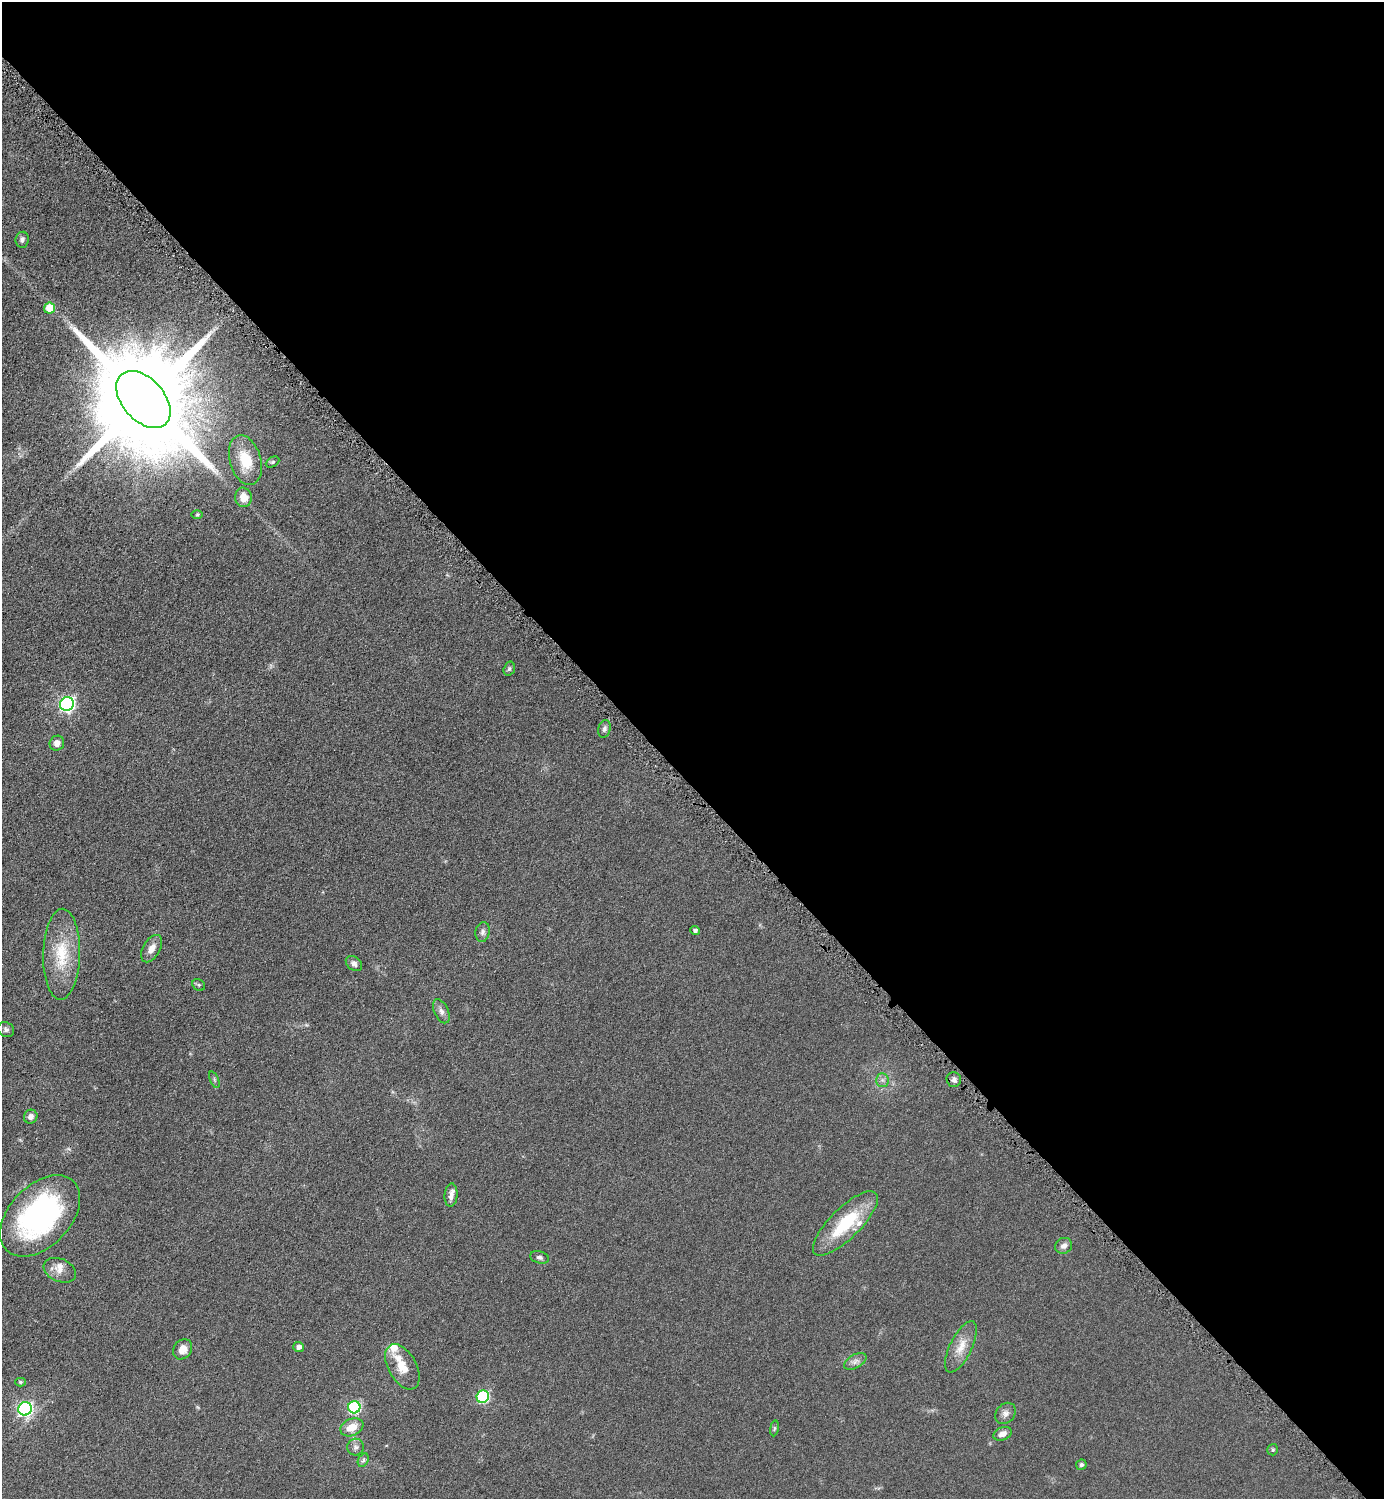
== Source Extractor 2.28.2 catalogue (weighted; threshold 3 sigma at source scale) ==
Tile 8 of 4 x 4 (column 4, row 2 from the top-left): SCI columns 4463-5844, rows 3011-4507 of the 6018 x 6018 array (HDU 1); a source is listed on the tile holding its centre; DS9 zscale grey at full resolution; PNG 1386 x 1501 px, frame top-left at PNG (2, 2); each listed source drawn as its Kron ellipse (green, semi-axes under 4 px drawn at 4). Shown black and unused: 52% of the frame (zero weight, under 4 of 8 exposures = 1% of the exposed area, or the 3 px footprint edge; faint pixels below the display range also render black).
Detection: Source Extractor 2.28.2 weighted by HDU 2 'WHT'; one run over the whole footprint, this tile lists its part. Background 0.0766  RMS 0.0057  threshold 0.0234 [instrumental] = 3 sigma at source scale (4.09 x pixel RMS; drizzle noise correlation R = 1.36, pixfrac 0.8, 0.05/0.05 arcsec/px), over >= 5 px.
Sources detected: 51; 5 inside a brighter listed object's ellipse — not listed separately; the other 46 listed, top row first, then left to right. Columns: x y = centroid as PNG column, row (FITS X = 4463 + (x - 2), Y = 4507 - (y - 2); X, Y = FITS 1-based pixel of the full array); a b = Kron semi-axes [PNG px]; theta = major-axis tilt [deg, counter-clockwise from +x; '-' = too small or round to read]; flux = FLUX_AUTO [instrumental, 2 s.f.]
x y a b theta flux
22 240 8 6 83 1.9
50 308 5 5 - 13
143 400 33 21 -48 18000
245 460 25 15 -74 15
273 462 7 5 27 1
243 497 9 8 - 7.2
197 515 6 4 1 0.66
509 669 7 5 74 1.1
67 704 7 6 - 140
604 729 9 6 75 1.5
57 743 7 7 - 3.1
695 931 5 4 - 1.5
483 932 10 7 79 1.9
152 949 15 8 59 4.3
62 954 45 18 88 23
354 964 9 6 -39 1.9
199 985 7 5 -35 0.9
441 1011 13 7 -65 2.5
6 1030 8 7 - 1.7
214 1080 9 3 -69 0.81
882 1080 6 6 - 1.6
954 1080 7 7 - 2
31 1117 7 6 - 2.6
451 1195 12 6 85 2.7
40 1216 48 30 46 110
845 1223 43 15 45 29
1064 1246 9 7 34 2.3
540 1257 10 6 -14 1.5
60 1270 17 11 -23 4.9
299 1347 5 5 - 2.1
961 1347 28 11 64 8.2
183 1349 11 9 53 5
855 1361 12 6 29 2.4
402 1367 25 14 -61 9.3
20 1382 5 4 - 0.95
483 1397 6 6 - 57
354 1407 6 6 - 59
25 1409 7 6 - 120
1006 1413 11 9 48 2.8
352 1427 12 8 23 7.4
774 1428 8 4 81 0.81
1003 1434 9 6 22 3.4
355 1447 8 8 - 1.9
1273 1450 6 5 - 0.88
363 1460 7 5 60 1.2
1081 1465 5 5 - 1.2